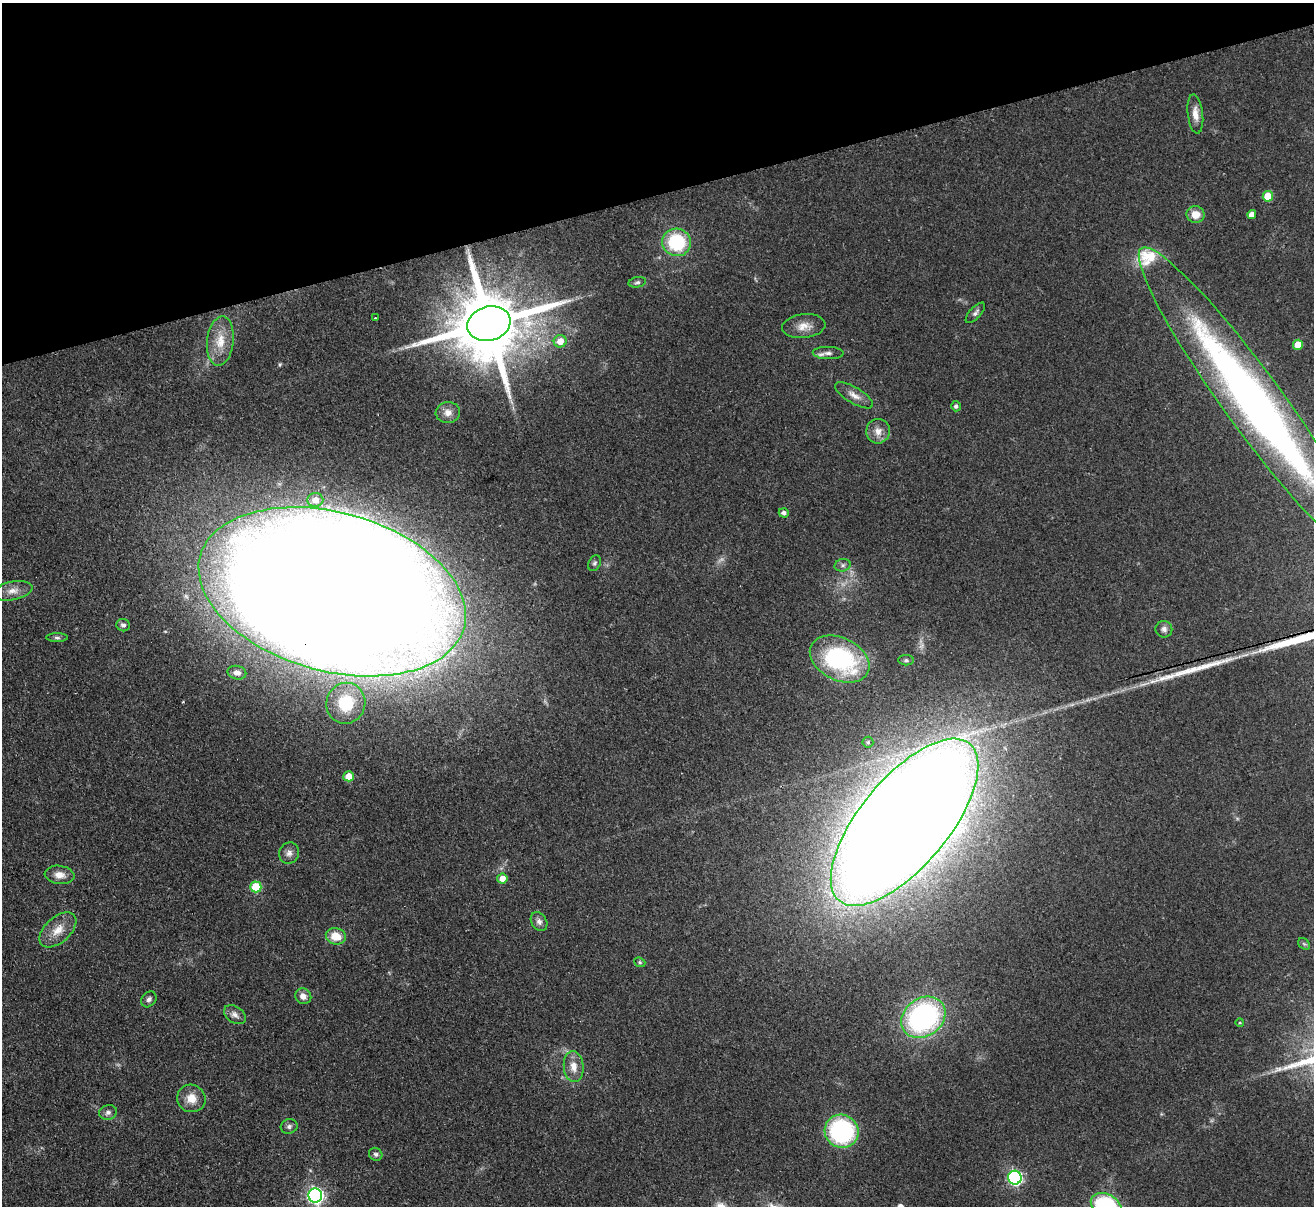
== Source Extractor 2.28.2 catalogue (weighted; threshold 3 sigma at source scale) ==
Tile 3 of 4 x 4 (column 3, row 1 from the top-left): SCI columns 2682-3993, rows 3902-5105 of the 5362 x 5274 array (HDU 1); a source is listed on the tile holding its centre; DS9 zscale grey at full resolution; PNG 1316 x 1208 px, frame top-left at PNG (2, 3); each listed source drawn as its Kron ellipse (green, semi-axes under 4 px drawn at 4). Shown black and unused: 16% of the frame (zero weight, under 2 of 3 exposures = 3% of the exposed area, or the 3 px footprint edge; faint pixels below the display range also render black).
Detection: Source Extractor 2.28.2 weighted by HDU 2 'WHT'; one run over the whole footprint, this tile lists its part. Background 0.101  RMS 0.0086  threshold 0.0385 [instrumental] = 3 sigma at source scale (4.5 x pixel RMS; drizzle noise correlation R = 1.50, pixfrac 1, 0.05/0.05 arcsec/px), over >= 5 px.
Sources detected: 62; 1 inside a brighter object's white glare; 1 long thin detection or spike segment (spike, bleed or trail) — neither listed nor drawn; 2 inside a brighter listed object's ellipse — not listed separately; the other 58 listed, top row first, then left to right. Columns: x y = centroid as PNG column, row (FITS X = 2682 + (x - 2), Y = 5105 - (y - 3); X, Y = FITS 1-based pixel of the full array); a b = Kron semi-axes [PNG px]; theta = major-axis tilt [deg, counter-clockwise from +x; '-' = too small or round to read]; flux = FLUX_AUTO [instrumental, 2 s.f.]
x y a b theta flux
1195 114 19 7 -83 7.8
1268 196 5 5 - 20
1195 214 9 8 - 10
1252 214 4 4 - 5.6
677 242 14 13 - 55
637 282 9 5 11 2
975 313 13 5 47 2.8
375 318 3 3 - 0.87
489 324 22 17 16 11000
804 326 22 12 6 10
220 341 25 13 83 18
560 341 6 6 - 10
1298 345 5 5 - 13
828 353 15 6 -2 4.3
854 395 21 8 -31 7.1
1254 402 191 29 -54 560
956 406 5 5 - 2.4
448 412 12 10 9 6.5
878 431 12 12 - 7.8
315 500 8 7 - 7.5
784 513 5 4 - 2.8
595 563 8 6 61 2.1
843 565 8 6 16 2.4
13 591 20 9 11 8.7
332 592 137 79 -15 5500
123 625 7 6 - 2.6
1164 629 8 8 - 3.4
57 638 11 4 0 2.1
840 659 31 21 -26 110
906 660 8 5 -1 1.8
237 673 9 6 -13 4.5
346 703 20 19 - 36
868 742 5 5 - 1.5
349 776 5 5 - 13
904 822 102 44 50 4600
289 853 11 9 63 4.5
59 875 15 9 -7 7.5
502 879 5 5 - 8.2
256 887 5 5 - 38
539 922 10 7 -58 3.8
58 930 22 12 42 13
336 936 10 8 -15 15
1304 944 6 5 - 1.5
640 962 6 4 -23 1.2
303 996 8 7 - 5.6
149 999 8 7 - 2.7
235 1015 12 8 -35 4.4
923 1017 23 19 36 180
1240 1023 4 3 - 0.71
574 1067 15 10 -84 9.8
191 1098 14 13 - 12
108 1112 9 7 15 3.3
289 1126 8 7 - 2.8
842 1131 17 16 - 110
376 1154 7 6 - 2.1
1015 1178 7 7 - 180
315 1196 7 7 - 260
1106 1206 16 11 -28 95
Overlapping masked pixels (flux is a lower limit): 2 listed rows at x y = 489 324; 332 592
Isophote crosses this tile's border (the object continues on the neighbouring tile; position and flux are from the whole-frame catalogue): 2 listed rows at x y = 1254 402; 1106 1206